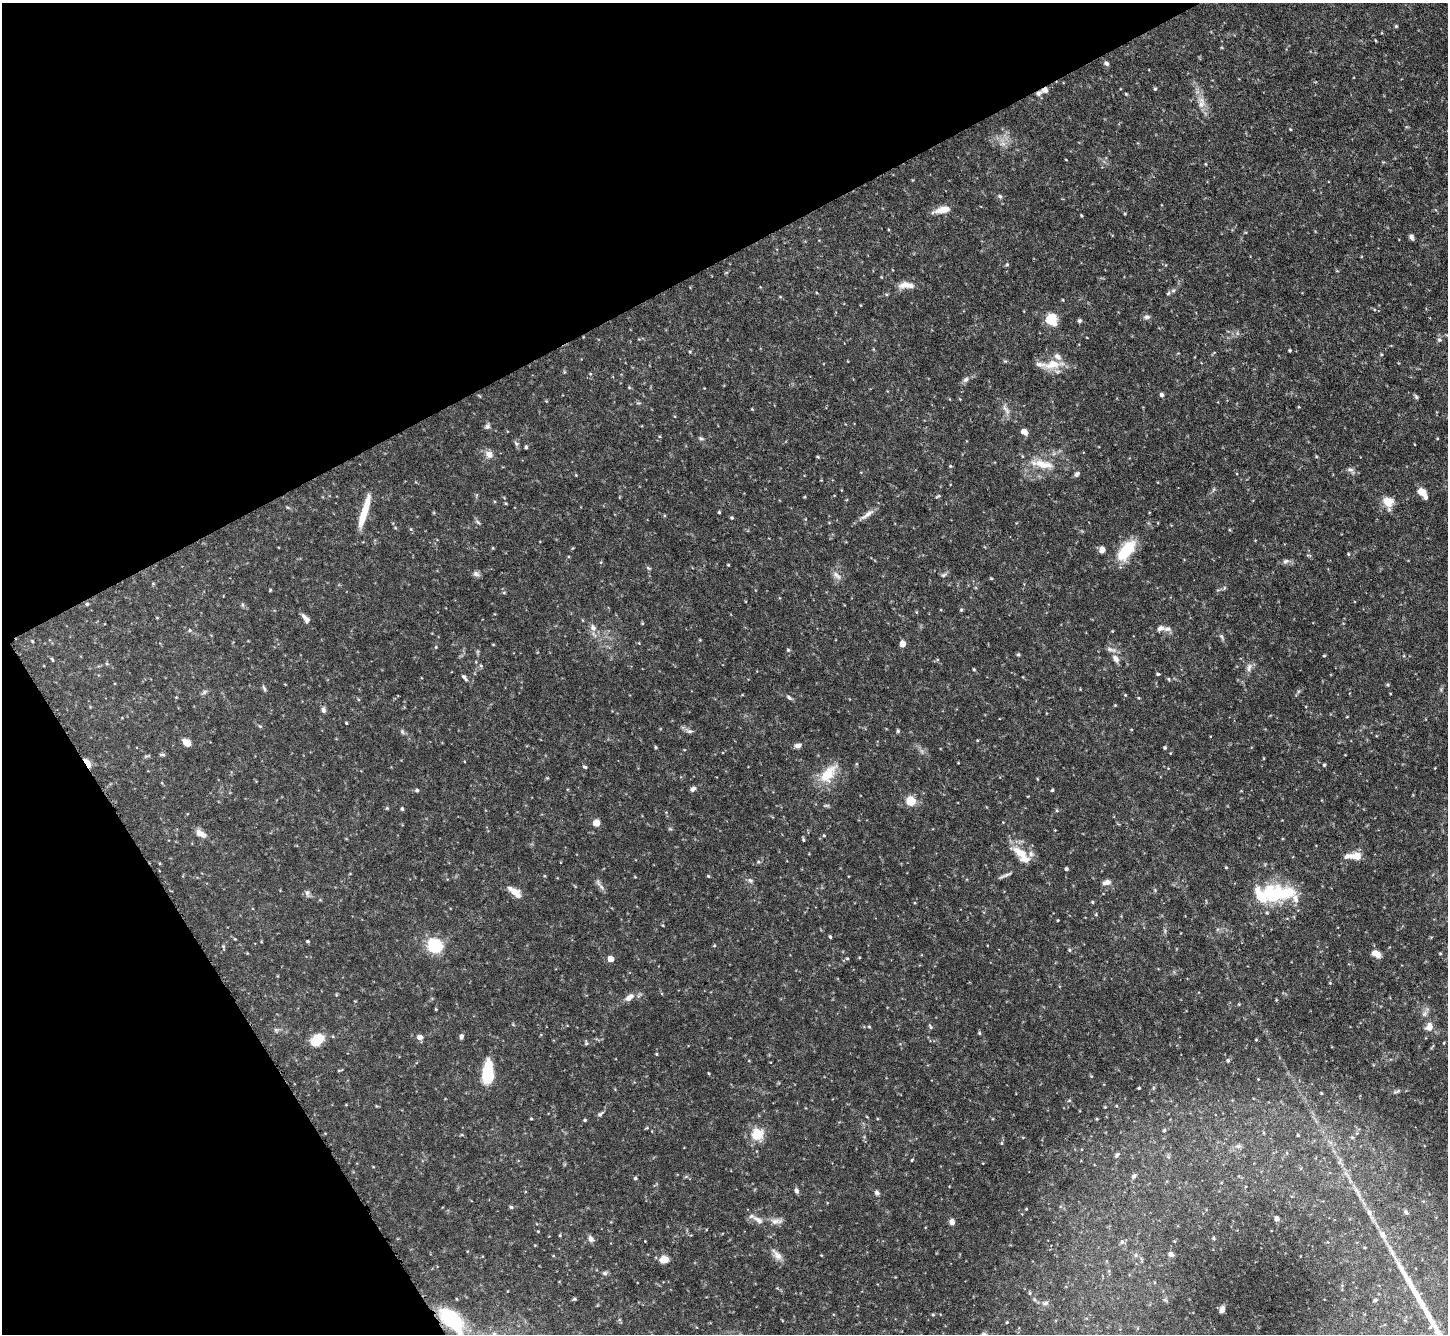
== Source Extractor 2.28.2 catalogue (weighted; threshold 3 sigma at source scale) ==
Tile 5 of 4 x 4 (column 1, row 2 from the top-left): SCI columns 5-1450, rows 2962-4293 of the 5793 x 5783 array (HDU 1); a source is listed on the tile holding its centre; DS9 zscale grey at full resolution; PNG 1450 x 1336 px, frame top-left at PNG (2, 3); no overlay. Shown black and unused: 28% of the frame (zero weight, under 4 of 8 exposures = <1% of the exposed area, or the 3 px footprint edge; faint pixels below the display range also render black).
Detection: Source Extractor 2.28.2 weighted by HDU 2 'WHT'; one run over the whole footprint, this tile lists its part. Background 0.112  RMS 0.0044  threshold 0.0178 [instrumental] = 3 sigma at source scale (4.09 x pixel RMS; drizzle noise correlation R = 1.36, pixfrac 0.8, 0.05/0.05 arcsec/px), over >= 5 px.
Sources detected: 233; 2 too faint to see at this stretch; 1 inside a brighter object's white glare — not listed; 9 inside a brighter listed object's ellipse — not listed separately; the other 221 listed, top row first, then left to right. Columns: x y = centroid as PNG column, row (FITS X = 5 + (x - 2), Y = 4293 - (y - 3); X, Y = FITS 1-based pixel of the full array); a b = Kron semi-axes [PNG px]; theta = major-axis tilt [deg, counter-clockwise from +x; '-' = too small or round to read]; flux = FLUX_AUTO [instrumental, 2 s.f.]
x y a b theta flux
1396 26 5 4 - 0.49
1106 63 7 5 -32 0.97
1155 89 4 4 - 0.51
1045 90 9 7 17 2.1
1126 94 4 3 - 0.39
1201 103 18 9 89 4
1290 129 4 3 - 0.37
1205 164 4 3 - 0.32
1000 196 6 5 - 0.81
943 210 18 7 13 4.9
1125 214 4 3 - 0.38
1081 215 5 3 - 0.38
1411 237 6 4 -67 1.3
1007 264 5 4 - 0.49
906 285 21 8 -2 4
1168 293 6 5 - 0.66
1063 300 4 2 - 0.29
1147 317 9 6 5 1.2
1051 319 6 5 - 37
1079 321 6 5 - 0.71
1439 340 7 6 - 0.92
1290 350 3 3 - 0.51
690 352 4 4 - 0.41
1381 355 4 4 - 0.46
1052 364 28 11 8 8
590 374 5 3 - 0.33
966 379 8 7 - 1.2
1161 395 6 5 - 0.85
1416 397 7 5 -71 0.74
752 409 4 4 - 0.34
1006 410 16 6 -56 2.3
487 426 8 6 46 1.1
1024 432 7 6 - 2.4
701 438 7 5 -28 0.71
516 443 8 5 -55 0.84
526 447 5 3 - 0.57
489 454 11 9 -36 2.7
818 457 5 3 - 0.45
1042 464 34 10 -11 8.6
950 466 4 4 - 0.42
1351 470 12 6 -41 1.3
1077 474 7 5 54 1.1
1421 492 10 7 -38 4.1
938 496 8 2 29 0.45
1388 502 14 11 -73 5.5
505 503 4 4 - 0.42
364 511 41 7 73 9.3
719 512 4 4 - 0.46
867 514 25 6 35 2.9
732 518 4 4 - 0.57
478 522 8 5 -29 0.78
411 529 6 4 -88 0.48
493 548 4 4 - 0.37
1102 550 7 6 - 2.1
1126 550 27 12 51 16
1286 561 9 7 12 1.3
728 565 3 3 - 0.37
648 568 7 4 -44 0.61
476 574 11 6 -21 1.3
837 575 15 6 -42 2.1
943 575 7 5 33 0.84
991 578 4 3 - 0.37
153 583 5 4 - 0.36
1224 588 6 4 72 0.5
270 590 4 3 - 0.39
504 593 5 3 - 0.4
87 604 4 4 - 0.59
243 605 6 4 -89 0.58
961 610 5 4 - 0.5
916 612 5 3 - 0.35
306 618 12 6 -50 2.1
642 623 5 3 - 0.35
593 628 9 8 - 2.1
1168 629 10 7 4 1.7
190 630 5 4 - 0.54
1221 636 8 4 -55 0.84
32 641 4 3 - 0.35
903 643 7 6 - 2.3
436 647 4 4 - 0.37
788 650 5 4 - 0.5
1018 654 5 4 - 0.57
1324 656 4 3 - 0.39
52 659 6 3 -62 0.48
1116 659 11 7 -54 2.1
481 666 6 4 -20 0.54
1249 668 13 6 80 1.8
974 669 4 3 - 0.41
1158 674 4 3 - 0.49
464 676 6 6 - 0.9
1168 679 5 4 - 0.47
1388 684 5 4 - 0.53
264 688 9 4 -64 0.74
204 692 9 4 36 0.89
1125 695 4 3 - 0.31
789 697 8 4 -38 0.96
323 710 8 6 -84 1.2
346 723 3 3 - 0.37
689 731 11 5 -10 1.3
898 731 5 4 - 0.53
402 732 7 5 -69 0.79
187 743 9 6 -39 3.4
798 746 8 6 9 1.6
655 747 5 3 - 0.43
1165 747 4 3 - 0.58
1170 753 4 2 - 0.26
162 754 8 4 -1 0.64
87 762 12 5 -55 2.9
1324 765 4 3 - 0.51
585 767 6 4 -29 0.63
828 774 30 15 50 10
693 789 7 5 35 1.3
417 790 5 4 - 0.63
1052 790 4 4 - 0.48
911 801 8 7 - 7.6
387 808 4 4 - 0.42
402 809 4 4 - 0.69
1057 810 5 5 - 0.54
596 823 5 5 - 7.7
200 833 14 8 -30 2.9
824 835 4 4 - 0.4
803 840 5 3 - 0.48
1021 853 26 10 -32 7.3
1356 856 20 9 -1 4.8
758 862 6 4 17 0.57
1226 867 3 3 - 0.37
1066 869 3 3 - 0.86
1006 875 15 4 19 1.4
708 876 4 3 - 0.45
635 877 5 3 - 0.29
750 880 8 6 -22 1.1
1107 882 10 6 14 2.2
601 887 10 5 -55 1.5
515 892 17 7 -38 4.9
307 893 9 6 -90 1.2
1278 893 41 18 -3 30
1092 902 4 4 - 0.47
1058 920 3 2 - 0.33
830 937 4 3 - 0.51
235 939 4 3 - 0.33
308 941 4 3 - 0.47
435 945 6 6 - 80
714 946 5 3 - 0.36
223 947 7 4 -84 0.64
1069 950 5 4 - 0.48
1440 953 4 4 - 0.41
1376 954 11 6 -29 3.4
847 958 4 3 - 0.48
611 959 5 4 - 5.1
629 997 14 8 37 2.7
436 1009 4 3 - 0.38
1425 1013 9 7 49 1.6
869 1026 4 4 - 0.47
930 1026 7 4 -54 0.61
1429 1027 10 8 76 3.3
276 1030 6 6 - 0.81
979 1033 5 4 - 0.53
461 1036 6 4 82 1
420 1037 7 6 - 1.8
317 1040 11 8 38 13
1256 1040 5 3 - 0.36
586 1043 6 4 -88 0.58
1444 1043 3 3 - 0.34
656 1054 4 4 - 0.36
1228 1060 5 4 - 0.59
749 1061 5 3 - 0.3
340 1070 9 2 16 0.37
708 1073 4 3 - 0.33
488 1074 23 10 88 18
1091 1076 4 4 - 0.38
1139 1088 3 3 - 0.38
1397 1091 12 4 17 1
1321 1093 4 3 - 0.32
1069 1101 6 4 1 0.54
1105 1107 4 3 - 0.38
600 1114 9 5 36 0.94
531 1118 3 3 - 0.36
585 1120 4 3 - 0.52
647 1128 5 4 - 0.43
1164 1130 5 4 - 0.52
1357 1133 6 3 72 0.56
757 1134 16 15 - 7.9
1298 1135 4 3 - 0.38
1352 1137 6 4 -1 0.51
1002 1143 4 4 - 0.45
1238 1146 8 5 27 1.2
1287 1153 5 3 - 0.37
1117 1155 9 5 46 0.89
912 1160 4 3 - 0.38
1134 1176 8 6 46 0.98
635 1178 4 4 - 0.68
796 1191 7 5 -74 1.1
1357 1192 17 4 -64 2.3
877 1193 7 5 -53 1.1
511 1207 6 4 -43 0.56
1026 1209 4 3 - 0.34
1406 1212 7 5 -38 0.94
1369 1213 10 6 -73 1.7
1277 1218 4 4 - 2
758 1220 17 7 -35 2.8
776 1221 18 7 4 2.6
952 1222 6 6 - 2
538 1231 4 4 - 0.33
1382 1234 12 8 -64 2.5
560 1235 4 3 - 0.37
1213 1238 4 4 - 0.57
591 1239 8 6 -58 1.8
645 1241 2 2 - 0.22
1122 1242 7 6 - 1
1171 1254 7 5 -35 1.2
777 1255 19 8 -49 2.9
1136 1255 6 4 71 0.66
664 1259 7 6 - 6.1
605 1273 7 5 -1 1
1030 1293 5 3 - 0.45
574 1299 5 4 - 0.66
1165 1300 7 4 -36 0.59
1375 1300 5 4 - 0.52
1045 1303 10 6 8 1.3
1222 1309 6 4 67 1.6
933 1314 4 4 - 0.48
1007 1322 4 4 - 0.43
Overlapping masked pixels (flux is a lower limit): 2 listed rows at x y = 1045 90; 87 762